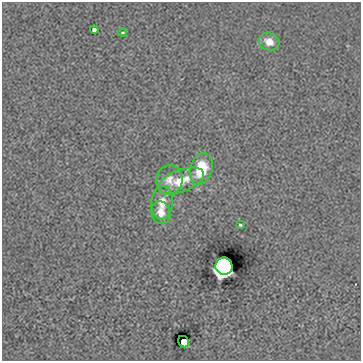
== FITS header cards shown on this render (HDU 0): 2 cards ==
NAXIS1  =                  359
NAXIS2  =                  359

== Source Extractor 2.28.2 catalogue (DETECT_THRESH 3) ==
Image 359 x 359 px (HDU 0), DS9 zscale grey, 1 PNG px = 1 image px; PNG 363 x 363 px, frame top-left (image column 1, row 359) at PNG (2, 2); each listed source drawn as its Kron ellipse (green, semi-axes under 4 px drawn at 4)
Background 0.00533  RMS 0.083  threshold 0.249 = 3 sigma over >= 5 px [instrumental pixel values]
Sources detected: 11; all 11 listed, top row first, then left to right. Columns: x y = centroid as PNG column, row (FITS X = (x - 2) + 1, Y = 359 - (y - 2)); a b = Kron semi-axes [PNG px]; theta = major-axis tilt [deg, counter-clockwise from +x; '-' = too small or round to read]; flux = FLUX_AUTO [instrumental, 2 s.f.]
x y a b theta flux
94 30 4 4 - 14
123 32 4 2 - 4.8
269 42 11 8 -25 60
201 169 16 11 73 220
169 180 15 13 85 55
181 181 24 11 20 130
162 203 17 11 85 62
161 213 12 9 -72 52
240 225 3 3 - 7.7
224 266 9 8 - 18000
184 342 6 5 - 140